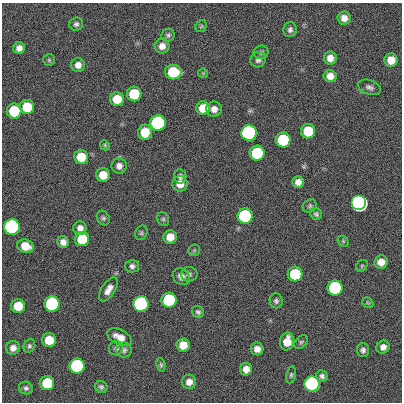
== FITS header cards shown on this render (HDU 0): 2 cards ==
NAXIS1  =                  400
NAXIS2  =                  400

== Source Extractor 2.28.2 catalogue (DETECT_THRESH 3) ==
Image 400 x 400 px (HDU 0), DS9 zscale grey, 1 PNG px = 1 image px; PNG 404 x 404 px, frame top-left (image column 1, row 400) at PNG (2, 3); each listed source drawn as its Kron ellipse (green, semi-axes under 4 px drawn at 4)
Background 0.317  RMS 33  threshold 100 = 3 sigma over >= 5 px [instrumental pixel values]
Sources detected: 88; all 88 listed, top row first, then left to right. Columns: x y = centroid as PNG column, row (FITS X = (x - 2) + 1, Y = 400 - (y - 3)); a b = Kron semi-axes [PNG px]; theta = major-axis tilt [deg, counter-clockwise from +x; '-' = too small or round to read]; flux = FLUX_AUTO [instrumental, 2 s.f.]
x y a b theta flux
344 18 6 6 - 1.6e+04
76 24 7 6 - 5.8e+03
201 26 6 5 - 3.4e+03
290 30 7 6 - 7.4e+03
168 35 7 6 - 5.4e+03
162 46 7 7 - 1.4e+04
19 48 6 6 - 1.2e+04
261 52 7 6 - 5.6e+03
330 58 6 6 - 1.8e+04
49 60 6 6 - 3.4e+03
258 60 8 7 - 7.8e+03
391 60 7 6 - 3.1e+04
78 65 7 7 - 1.4e+04
173 72 8 7 - 1.2e+05
203 73 5 5 - 2.9e+03
330 76 6 6 - 1.9e+04
369 87 12 7 -18 8.9e+03
134 94 7 7 - 1.2e+05
117 99 7 7 - 4.7e+04
27 107 7 7 - 7.2e+04
203 108 7 7 - 3.9e+04
214 109 8 7 - 1.4e+04
14 111 7 7 - 1.2e+05
158 123 7 7 - 1.0e+06
308 131 7 7 - 9.0e+04
145 132 7 7 - 5.0e+04
249 133 7 7 - 3.5e+06
283 140 7 7 - 2.1e+05
105 145 5 4 - 3.1e+03
257 153 7 7 - 2.1e+05
81 157 7 7 - 5.7e+04
119 166 8 7 - 1.2e+04
103 175 7 6 - 3.5e+04
180 176 7 6 - 7.1e+03
298 182 6 6 - 1.4e+04
180 184 8 7 - 2.3e+04
359 203 7 7 - 1.1e+07
310 206 7 6 - 4.7e+03
316 214 6 5 - 4.6e+03
245 216 7 7 - 5.4e+05
103 218 7 6 - 5.2e+03
163 219 7 5 -64 4.5e+03
12 227 7 7 - 2.9e+06
80 228 7 6 - 1.3e+04
141 233 7 6 - 4.3e+03
170 237 7 6 - 2.7e+04
82 239 7 7 - 7.7e+04
343 241 6 4 -47 3.3e+03
63 242 6 5 - 1.2e+04
25 246 8 6 -17 3.7e+04
194 250 6 5 - 3.4e+03
381 262 7 6 - 2.0e+04
132 266 7 6 - 6.8e+03
362 266 6 5 - 3.1e+03
189 274 8 7 - 6.5e+03
295 274 7 7 - 1.4e+05
181 277 9 7 -38 1.3e+04
335 288 7 7 - 5.7e+05
108 290 13 6 58 1.6e+04
169 300 7 7 - 3.1e+05
276 301 7 6 - 5.6e+03
368 303 6 4 -42 3.6e+03
52 304 8 7 - 6.1e+05
141 304 7 7 - 2.1e+06
18 306 7 7 - 5.0e+04
198 312 6 5 - 5.4e+03
120 337 13 7 -26 2.4e+04
49 340 7 7 - 4.8e+04
287 341 9 7 79 3.2e+04
301 342 8 5 44 4.6e+03
183 345 7 6 - 2.9e+04
29 346 7 5 65 5.1e+03
383 347 7 6 - 1.2e+04
13 348 7 6 - 1.3e+04
116 348 7 6 - 6.1e+03
257 349 6 6 - 1.3e+04
124 350 7 7 - 6.8e+03
363 350 7 6 - 7.1e+03
161 365 7 4 -80 3.8e+03
77 366 7 7 - 5.2e+05
246 369 6 6 - 1.6e+04
291 375 8 5 76 4.1e+03
322 376 6 5 - 6.1e+03
189 382 7 7 - 1.5e+04
47 383 7 7 - 9.8e+04
312 384 7 7 - 5.5e+06
101 387 6 5 - 5.3e+03
26 388 7 6 - 5.8e+03